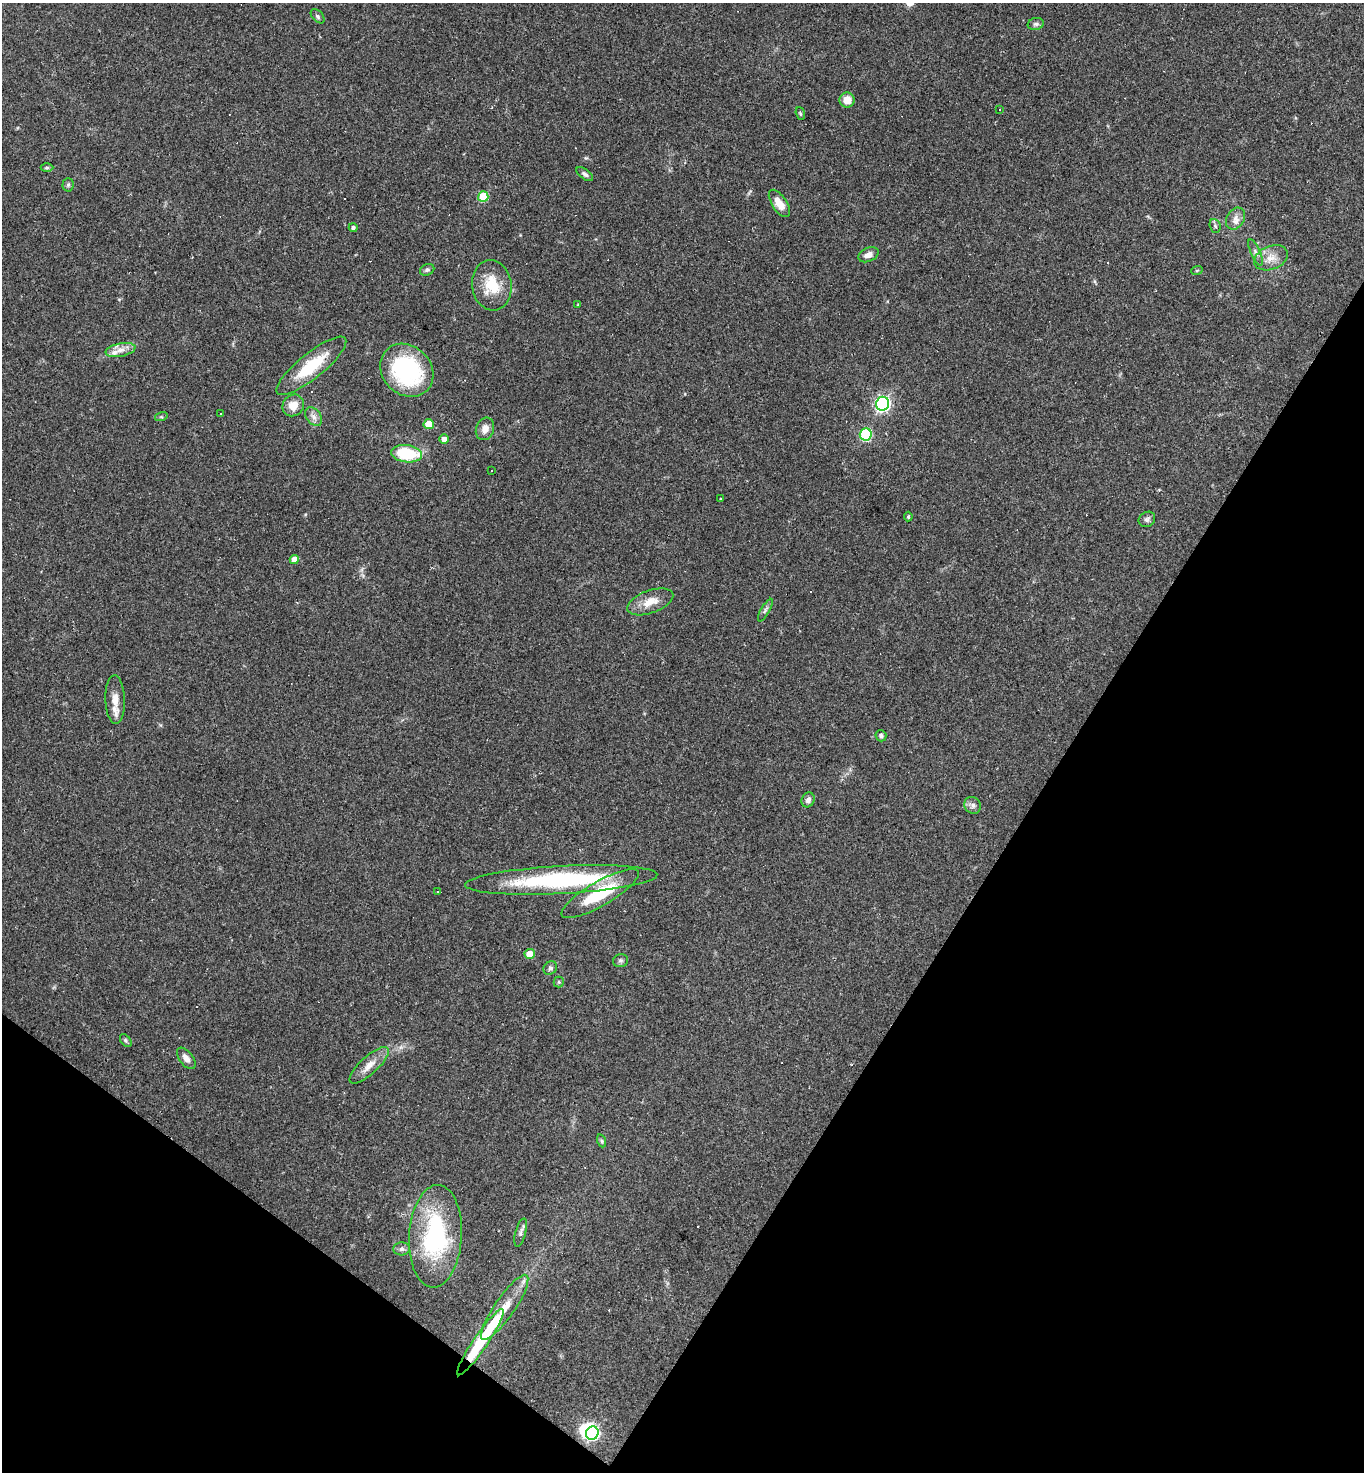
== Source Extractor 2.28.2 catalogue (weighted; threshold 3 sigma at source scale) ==
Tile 15 of 4 x 4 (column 3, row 4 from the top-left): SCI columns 2873-4234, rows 1-1470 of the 5884 x 5878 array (HDU 1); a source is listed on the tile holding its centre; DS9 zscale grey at full resolution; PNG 1366 x 1474 px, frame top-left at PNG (2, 3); each listed source drawn as its Kron ellipse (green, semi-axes under 4 px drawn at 4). Shown black and unused: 30% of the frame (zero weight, under 2 of 3 exposures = <1% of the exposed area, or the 3 px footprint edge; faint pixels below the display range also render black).
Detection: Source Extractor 2.28.2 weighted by HDU 2 'WHT'; one run over the whole footprint, this tile lists its part. Background 0.059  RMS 0.0059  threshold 0.0267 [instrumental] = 3 sigma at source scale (4.5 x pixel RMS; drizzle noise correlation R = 1.50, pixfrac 1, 0.05/0.05 arcsec/px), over >= 5 px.
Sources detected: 76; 2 inside a brighter object's white glare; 12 cosmic-ray / hot-pixel residue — neither listed nor drawn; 1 inside a brighter listed object's ellipse — not listed separately; the other 61 listed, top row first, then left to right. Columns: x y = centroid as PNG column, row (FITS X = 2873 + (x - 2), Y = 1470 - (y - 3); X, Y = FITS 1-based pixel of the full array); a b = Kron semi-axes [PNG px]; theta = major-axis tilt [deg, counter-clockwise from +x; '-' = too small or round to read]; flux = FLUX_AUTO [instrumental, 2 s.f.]
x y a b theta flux
318 16 8 5 -46 1.3
1036 24 8 6 16 1.5
847 100 7 7 - 6.8
999 109 3 3 - 1.7
800 114 7 4 -70 0.74
47 168 6 4 0 0.8
585 174 10 5 -37 1.5
68 185 7 5 87 1.1
483 197 5 5 - 28
779 203 15 7 -56 7.7
1235 218 12 8 59 3.7
1215 226 7 5 -68 1.3
353 228 4 4 - 1.6
1256 252 14 4 -65 2.1
868 255 11 7 24 3.5
1271 258 17 11 22 6.9
427 270 7 5 27 1.4
1197 270 6 3 19 0.65
492 285 25 20 -82 17
578 305 3 2 - 0.6
120 350 15 6 12 4.4
311 366 44 12 39 25
407 370 29 24 -44 63
883 404 7 6 - 140
293 405 11 10 - 7.4
221 414 3 2 - 0.81
161 417 6 4 17 0.77
314 417 10 7 -52 2.8
429 424 5 5 - 11
485 429 11 9 71 4.2
866 434 6 6 - 54
444 439 4 4 - 3.2
407 454 15 8 -7 28
491 470 3 3 - 3.3
721 499 3 2 - 0.54
908 516 5 3 - 0.88
1147 519 9 7 32 1.8
294 559 4 4 - 5.4
650 602 24 11 20 8.6
765 610 13 4 60 1.6
115 700 24 9 -88 7.3
881 736 6 5 - 1.5
808 800 8 6 64 2.5
973 805 9 8 - 2.4
561 880 96 14 3 82
437 892 3 2 - 0.68
600 894 44 12 30 30
530 954 5 5 - 9
621 961 7 6 - 1.3
550 968 7 6 - 1.6
559 982 5 5 - 0.82
126 1041 7 4 -54 1
186 1058 12 6 -53 3.3
369 1065 25 9 42 6.7
602 1141 7 4 -71 0.9
521 1233 14 5 75 2.1
435 1236 51 26 86 75
402 1249 8 6 4 2
505 1307 39 10 55 15
480 1342 40 7 56 45
592 1433 7 6 - 84
Overlapping masked pixels (flux is a lower limit): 1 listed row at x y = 480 1342